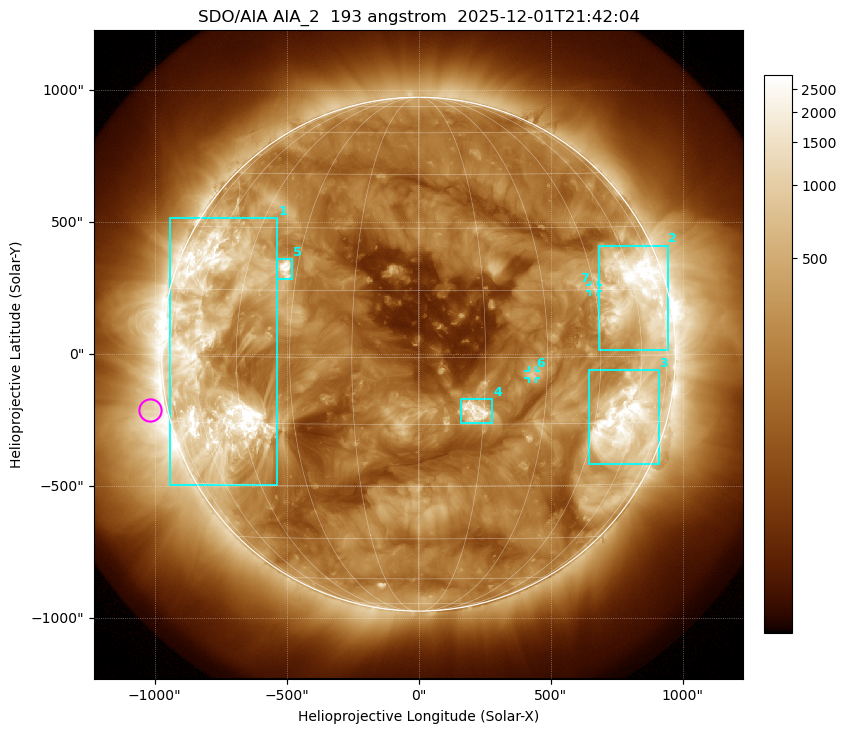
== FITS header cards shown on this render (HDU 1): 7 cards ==
TELESCOP= 'SDO/AIA '           / For AIA: SDO/AIA
INSTRUME= 'AIA_2   '           / For AIA: AIA_ATA1, AIA_ATA2, AIA_ATA3 or AIA_AT
WAVELNTH=                  193 / [angstrom] Wavelength
WAVEUNIT= 'angstrom'           / Wavelength unit: angstrom
DATE-OBS= '2025-12-01T21:42:04.835' / [ISO] Date when observation started; ISO 8
CTYPE1  = 'HPLN-TAN'           / CTYPE1: HPLN
CTYPE2  = 'HPLT-TAN'           / CTYPE2: HPLT

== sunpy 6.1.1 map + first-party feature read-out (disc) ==
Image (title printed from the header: SDO/AIA AIA_2  193 angstrom  2025-12-01T21:42:04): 1024 x 1024 px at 2.4 arcsec/px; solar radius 973 arcsec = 406 px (full disc in frame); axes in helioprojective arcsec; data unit not stated in the header (colour bar unlabelled)
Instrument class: DISC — disc imager (sunpy class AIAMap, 193 A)
Bright regions (active regions / flare kernels): reference = the median radial profile (limb darkening/brightening removed); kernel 9 px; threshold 5 sigma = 526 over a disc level ~196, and >= 1.15x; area >= 12 px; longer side >= 10 px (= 24 arcsec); searched inside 0.97 R_sun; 7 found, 7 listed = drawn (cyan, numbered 1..; 2 of them under ~33 arcsec drawn as corner ticks so the feature stays visible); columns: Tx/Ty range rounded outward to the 5 arcsec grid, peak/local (2 s.f.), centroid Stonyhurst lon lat
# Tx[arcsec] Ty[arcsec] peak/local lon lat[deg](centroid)
1 -945..-535 -495..515 22 -53 -1
2 685..945 15..410 18 +60 +14
3 645..910 -415..-60 14 +56 -15
4 160..280 -260..-170 15 +13 -12
5 -540..-480 280..360 15 -33 +20
6 415..445 -90..-60 5.4 +26 -4
7 650..680 235..265 4.2 +45 +15
Off-limb structures (1.02-1.3 R_sun): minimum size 162 px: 2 found; the strongest spans PA ~65..135 deg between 1.02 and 1.3 R_sun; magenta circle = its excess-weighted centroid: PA ~100 deg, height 1.07 R_sun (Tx ~-1020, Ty ~-210 arcsec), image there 3.3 x the reference